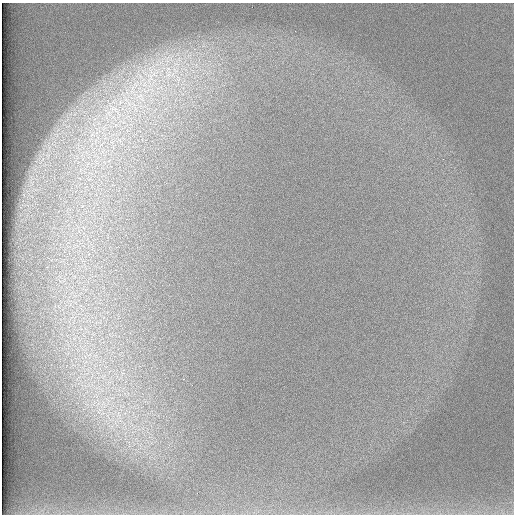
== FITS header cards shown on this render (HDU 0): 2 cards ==
NAXIS1  =                  512 /
NAXIS2  =                  512 /

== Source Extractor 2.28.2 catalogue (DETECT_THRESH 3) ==
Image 512 x 512 px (HDU 0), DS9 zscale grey, 1 PNG px = 1 image px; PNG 516 x 516 px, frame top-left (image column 1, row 512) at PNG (2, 3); no overlay
Background 98.1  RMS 2.9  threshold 8.78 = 3 sigma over >= 5 px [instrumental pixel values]
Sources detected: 5; all 5 listed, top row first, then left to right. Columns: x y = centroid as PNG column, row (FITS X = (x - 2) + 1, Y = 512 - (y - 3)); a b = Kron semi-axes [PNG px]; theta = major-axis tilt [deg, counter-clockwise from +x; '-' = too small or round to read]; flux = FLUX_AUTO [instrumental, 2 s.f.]
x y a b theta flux
168 74 17 12 58 4600
152 75 50 24 76 20000
178 79 16 7 -82 2500
120 102 7 4 72 550
114 109 20 8 -32 2700